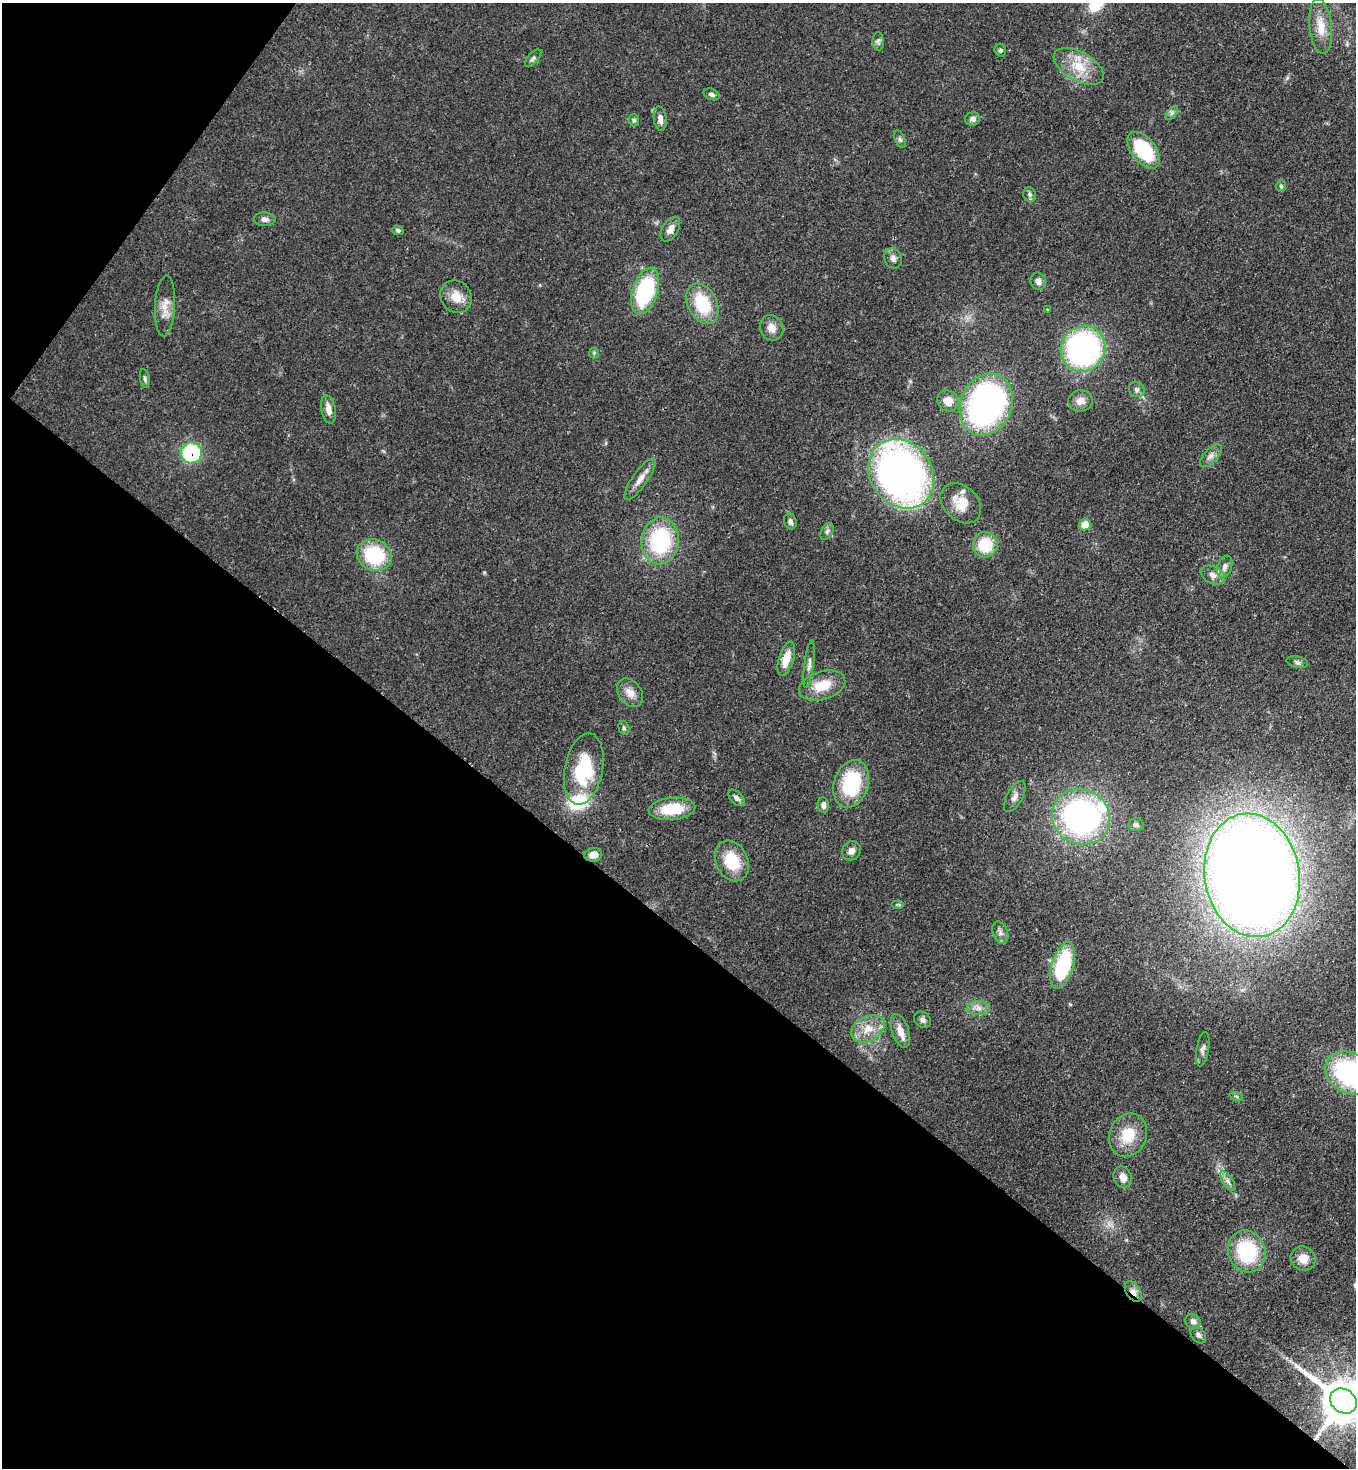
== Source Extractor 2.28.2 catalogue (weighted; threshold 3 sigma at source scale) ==
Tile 9 of 4 x 4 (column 1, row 3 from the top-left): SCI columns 230-1583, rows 1529-2994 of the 6007 x 5986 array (HDU 1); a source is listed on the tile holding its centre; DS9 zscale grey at full resolution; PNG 1358 x 1470 px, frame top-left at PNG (2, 3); each listed source drawn as its Kron ellipse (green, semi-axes under 4 px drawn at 4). Shown black and unused: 40% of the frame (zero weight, under 3 of 4 exposures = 7% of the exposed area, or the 3 px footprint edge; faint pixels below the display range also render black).
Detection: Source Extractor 2.28.2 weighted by HDU 2 'WHT'; one run over the whole footprint, this tile lists its part. Background 0.0969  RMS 0.004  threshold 0.0181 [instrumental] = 3 sigma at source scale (4.5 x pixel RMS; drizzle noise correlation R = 1.50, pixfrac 1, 0.05/0.05 arcsec/px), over >= 5 px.
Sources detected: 86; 3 inside a brighter listed object's ellipse — not listed separately; the other 83 listed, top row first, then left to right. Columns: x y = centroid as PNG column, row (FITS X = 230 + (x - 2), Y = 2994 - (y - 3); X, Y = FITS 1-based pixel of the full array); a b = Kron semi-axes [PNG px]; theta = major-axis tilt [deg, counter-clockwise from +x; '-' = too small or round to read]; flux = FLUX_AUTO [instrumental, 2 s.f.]
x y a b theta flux
1321 26 28 11 -84 6.4
878 41 9 5 -88 1.1
1000 50 6 5 - 0.87
533 58 10 5 49 1.1
1079 66 27 14 -29 11
712 94 8 5 -22 1.1
1172 113 8 4 53 1
660 119 12 6 -83 2.6
973 119 7 6 - 1.8
634 120 6 5 - 0.75
900 139 9 5 -65 0.95
1144 150 21 12 -51 25
1281 186 6 5 - 0.66
1030 194 7 6 - 1
265 219 11 7 -2 1.6
670 229 14 8 58 2.7
398 230 5 4 - 0.9
893 258 10 8 -69 2
1038 281 9 7 -68 2.1
645 291 24 12 72 38
456 297 17 15 -52 6.3
702 304 21 14 -64 19
165 306 30 10 87 5.2
1048 310 4 4 - 0.5
772 328 13 11 -67 3.8
1083 349 23 22 - 100
594 353 5 5 - 0.56
145 378 9 5 -81 0.96
1137 389 8 7 - 1.3
948 401 11 10 - 4.5
1080 401 12 10 6 3.3
986 405 32 25 68 140
328 409 14 7 -79 3.4
191 453 11 10 - 33
1211 456 14 7 47 2.2
901 474 37 31 -54 210
640 479 25 7 55 4
961 503 23 17 -44 7.9
790 521 8 6 -71 1.4
1085 525 6 5 - 9.2
827 531 9 6 64 1.2
660 541 23 18 86 37
985 545 13 12 - 15
374 555 18 15 -26 26
1225 567 11 7 70 2
1213 575 13 8 -26 2.6
786 659 18 7 73 5.7
1297 662 11 5 -11 1.2
809 664 24 4 83 2.2
822 686 24 14 17 9.9
630 693 16 11 -53 4
624 728 7 5 -75 0.76
584 769 36 19 79 26
851 784 24 17 73 27
1015 797 17 8 60 2.4
736 798 10 6 -46 1.5
823 805 8 5 -80 1.7
672 809 23 11 5 15
1081 817 30 27 -31 110
1136 825 7 6 - 1.1
851 851 10 9 - 2.2
593 855 9 7 10 3.5
732 861 21 16 -64 14
1252 875 62 47 -80 790
898 904 6 4 0 0.6
1000 932 11 7 -69 1.8
1063 965 24 11 73 34
978 1008 11 7 0 2.4
923 1020 9 7 -37 1.4
868 1029 17 12 27 6.8
900 1031 17 8 -72 4.4
1203 1049 17 6 81 1.8
1350 1073 26 20 -29 61
1236 1096 7 4 -19 0.69
1128 1135 22 18 67 12
1123 1177 11 9 -67 3.2
1228 1181 11 5 -56 1.7
1247 1251 21 18 -70 28
1303 1258 13 11 -38 5.3
1133 1291 11 7 -58 2.5
1193 1321 8 7 - 1.5
1198 1335 9 7 -55 1.4
1343 1401 14 11 -37 2000
Overlapping masked pixels (flux is a lower limit): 3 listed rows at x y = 191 453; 1133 1291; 1343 1401
Isophote crosses this tile's border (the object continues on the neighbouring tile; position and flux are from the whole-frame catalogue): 2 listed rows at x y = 1350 1073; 1343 1401